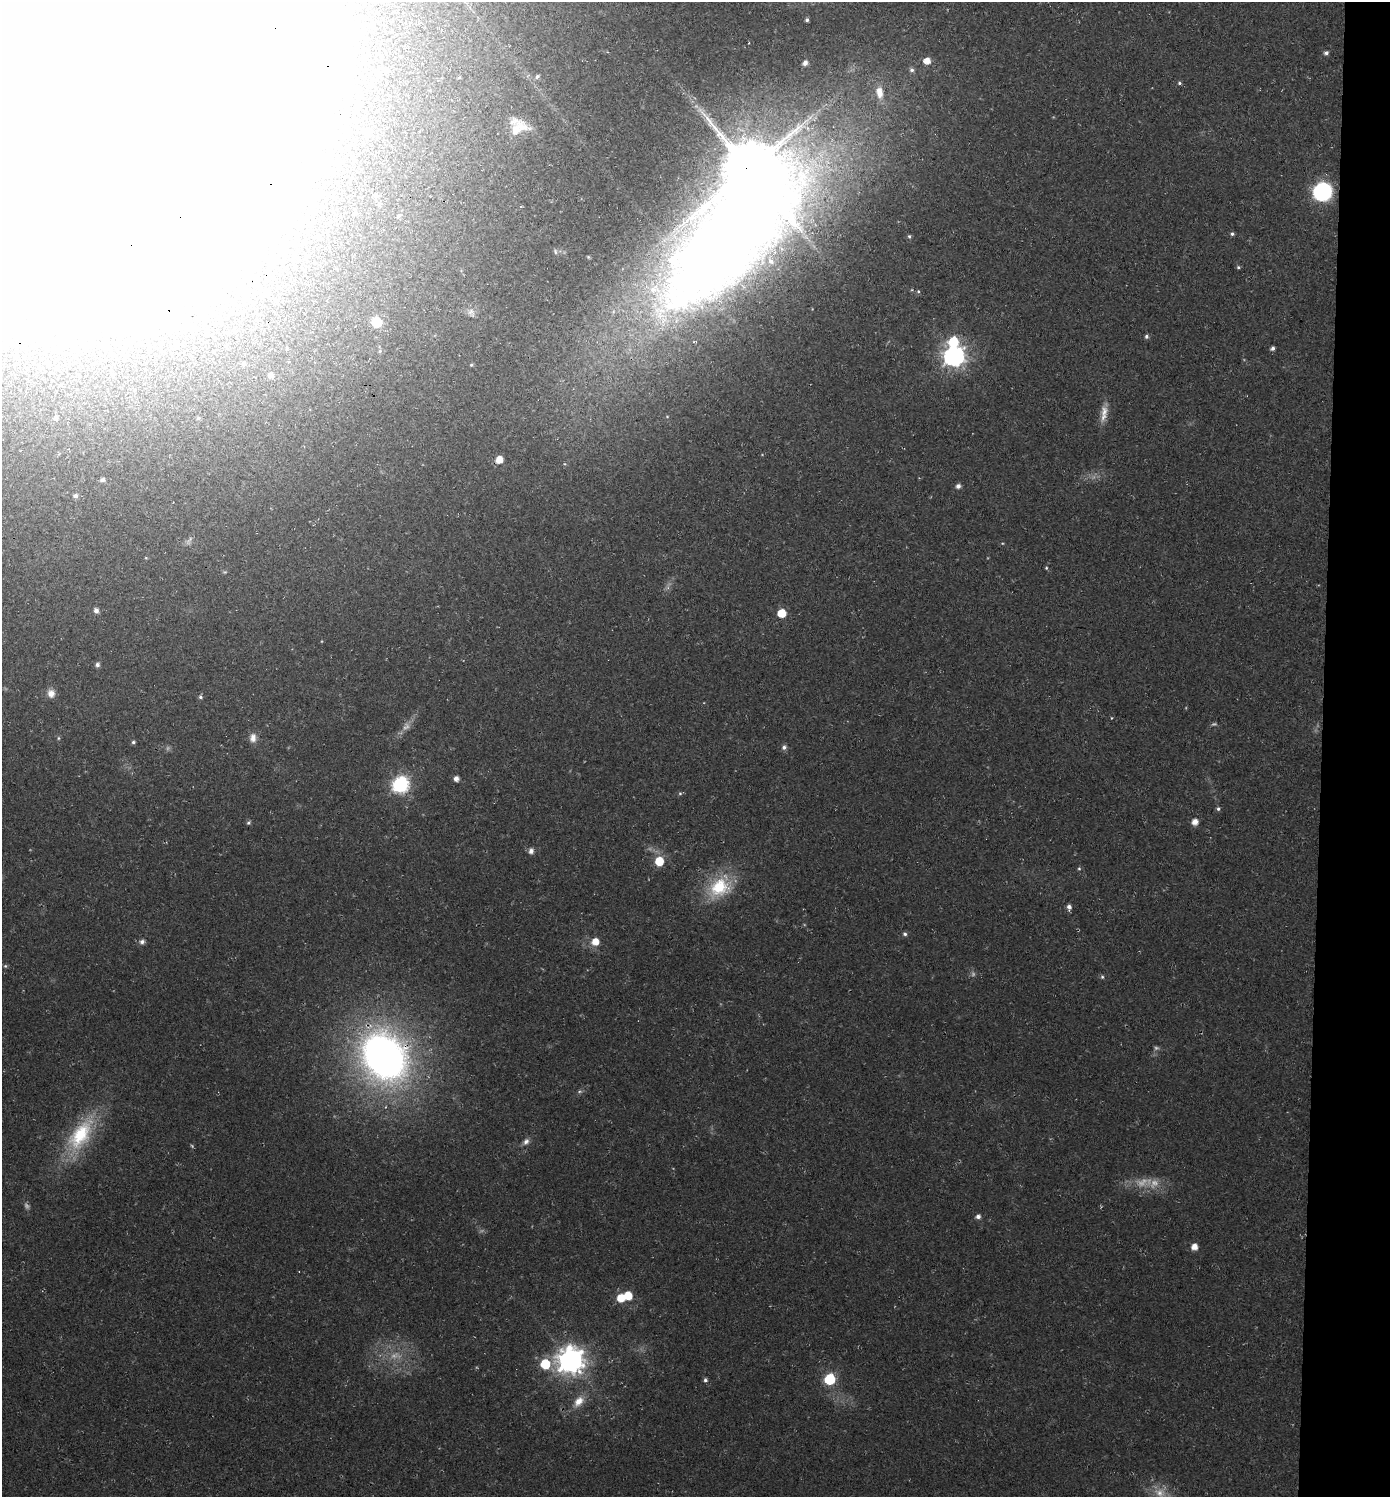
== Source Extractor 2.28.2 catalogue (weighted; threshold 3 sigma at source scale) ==
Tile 6 of 3 x 3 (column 3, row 2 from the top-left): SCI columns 3119-4506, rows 1503-2997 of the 4851 x 4504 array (HDU 1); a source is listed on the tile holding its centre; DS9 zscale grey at full resolution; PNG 1392 x 1499 px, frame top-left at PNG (2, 2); no overlay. Shown black and unused: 5% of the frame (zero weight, under 3 of 4 exposures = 5% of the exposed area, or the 3 px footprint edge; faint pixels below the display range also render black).
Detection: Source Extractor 2.28.2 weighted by HDU 2 'WHT'; one run over the whole footprint, this tile lists its part. Background 0.0178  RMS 0.0032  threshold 0.0146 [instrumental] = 3 sigma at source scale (4.5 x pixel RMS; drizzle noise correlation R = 1.50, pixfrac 1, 0.0396/0.0396 arcsec/px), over >= 5 px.
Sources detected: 109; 12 too faint to see at this stretch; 14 inside a brighter object's white glare — not listed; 1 inside a brighter listed object's ellipse — not listed separately; the other 82 listed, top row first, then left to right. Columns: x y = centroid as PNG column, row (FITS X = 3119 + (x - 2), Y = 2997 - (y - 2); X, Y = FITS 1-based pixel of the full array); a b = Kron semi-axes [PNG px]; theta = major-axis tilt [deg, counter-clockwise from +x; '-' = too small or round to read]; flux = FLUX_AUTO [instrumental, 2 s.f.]
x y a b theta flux
807 20 4 4 - 0.83
1326 53 5 5 - 0.99
927 61 6 6 - 3.7
805 63 5 5 - 1.7
912 70 6 6 - 0.93
537 76 6 5 - 0.89
1179 83 5 4 - 0.58
879 92 18 10 -80 4.9
79 96 185 109 22 20000
358 103 5 5 - 0.81
518 126 23 19 -14 8
368 132 6 5 - 1.4
749 169 17 14 -48 2800
348 182 3 2 - 0.33
1322 192 11 10 - 75
376 196 5 4 - 0.96
399 216 5 4 - 0.68
1232 234 5 5 - 0.67
909 236 5 5 - 0.56
555 251 8 5 -73 0.59
588 257 4 3 - 0.37
771 261 14 9 -69 3.6
1238 267 5 4 - 0.52
912 290 5 3 - 0.3
918 291 5 4 - 0.49
471 313 15 9 -70 2
377 322 6 6 - 20
1146 336 5 5 - 0.82
1272 348 4 4 - 1.1
380 351 6 5 - 0.58
954 356 8 8 - 220
244 364 5 5 - 0.65
471 365 5 4 - 0.41
271 376 6 6 - 1.4
1104 411 16 11 86 3.2
56 418 6 5 - 0.91
198 418 5 5 - 0.51
499 459 5 5 - 5
102 480 6 5 - 0.99
958 486 7 6 - 1.1
75 496 5 5 - 1
189 541 15 5 56 1.2
146 558 4 3 - 0.28
1046 568 5 4 - 0.42
96 610 6 5 - 1.4
782 613 6 5 - 10
97 665 6 5 - 1.1
51 693 11 10 - 2.4
200 697 5 5 - 0.7
1111 718 4 3 - 0.25
58 738 6 4 -90 0.43
253 738 11 8 88 2.4
133 742 5 4 - 0.59
784 747 7 6 - 1.1
456 778 5 5 - 1.7
400 785 9 7 55 95
680 793 5 5 - 0.52
1218 809 5 5 - 0.75
1195 822 6 5 - 3.1
248 823 6 5 - 0.63
531 851 7 6 - 1.6
659 861 6 6 - 11
1079 868 5 4 - 0.48
719 887 33 23 44 18
1069 907 6 5 - 1.4
905 934 6 5 - 0.75
142 942 6 6 - 1.3
595 942 7 7 - 4.5
5 966 6 5 - 0.49
1102 977 5 5 - 0.59
384 1057 42 34 -56 220
80 1135 51 24 57 26
526 1141 10 7 49 1.5
978 1216 6 5 - 1.3
1194 1247 6 5 - 3.4
628 1296 6 6 - 8.8
621 1298 6 6 - 6.1
571 1361 9 9 - 400
545 1364 6 6 - 16
830 1379 6 6 - 29
705 1380 5 5 - 0.78
579 1401 16 10 49 4.3
Overlapping masked pixels (flux is a lower limit): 3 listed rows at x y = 79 96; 749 169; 384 1057
Isophote crosses this tile's border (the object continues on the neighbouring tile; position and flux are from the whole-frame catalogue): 1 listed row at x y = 79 96